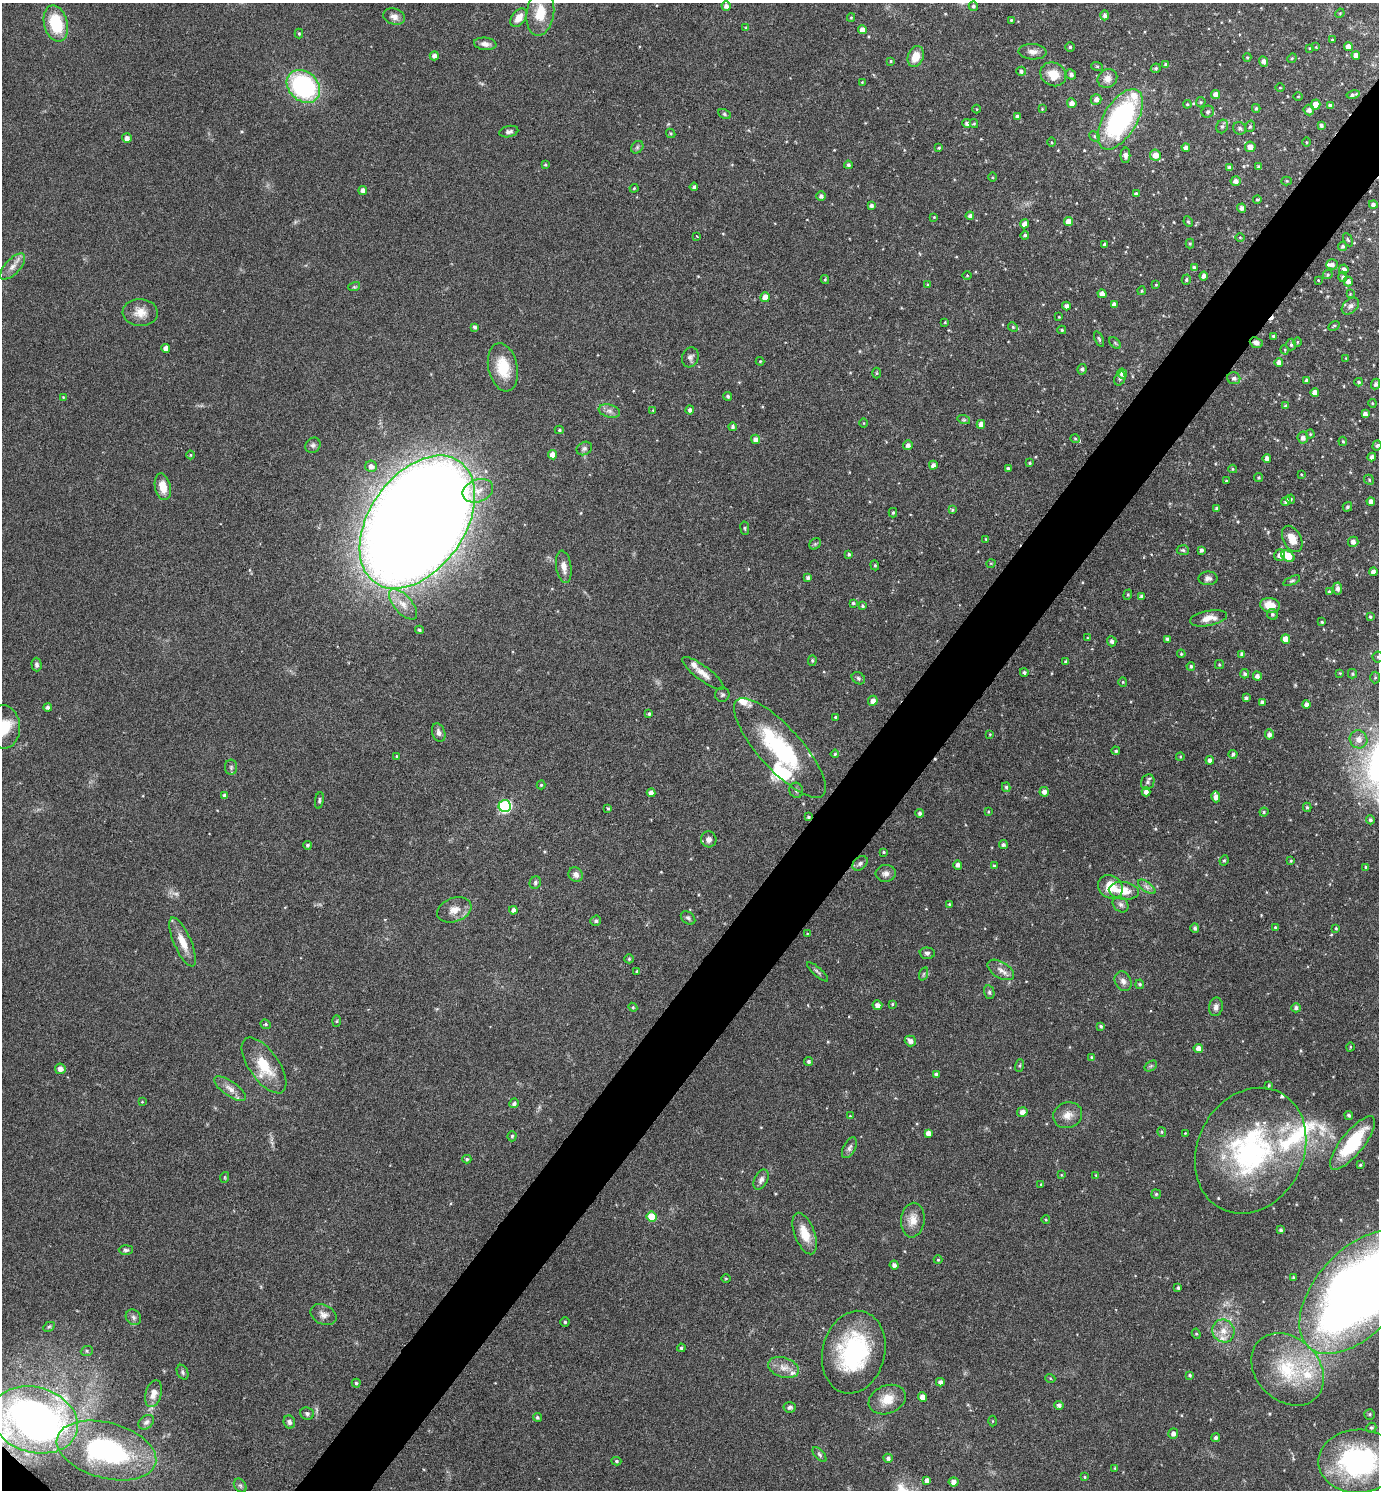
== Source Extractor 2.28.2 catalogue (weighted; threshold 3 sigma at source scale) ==
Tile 10 of 4 x 4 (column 2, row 3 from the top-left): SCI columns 1533-2909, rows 1493-2980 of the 5958 x 5955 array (HDU 1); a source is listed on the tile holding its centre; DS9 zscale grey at full resolution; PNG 1381 x 1492 px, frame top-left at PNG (2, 3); each listed source drawn as its Kron ellipse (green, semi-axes under 4 px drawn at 4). Shown black and unused: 5% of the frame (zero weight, under 4 of 8 exposures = <1% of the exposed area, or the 3 px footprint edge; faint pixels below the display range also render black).
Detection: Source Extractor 2.28.2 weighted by HDU 2 'WHT'; one run over the whole footprint, this tile lists its part. Background 0.116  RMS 0.0051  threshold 0.0209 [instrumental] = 3 sigma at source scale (4.09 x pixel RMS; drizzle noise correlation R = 1.36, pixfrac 0.8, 0.05/0.05 arcsec/px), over >= 5 px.
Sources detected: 433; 2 too faint to see at this stretch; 2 cosmic-ray / hot-pixel residue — neither listed nor drawn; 13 inside a brighter listed object's ellipse — not listed separately; the other 416 listed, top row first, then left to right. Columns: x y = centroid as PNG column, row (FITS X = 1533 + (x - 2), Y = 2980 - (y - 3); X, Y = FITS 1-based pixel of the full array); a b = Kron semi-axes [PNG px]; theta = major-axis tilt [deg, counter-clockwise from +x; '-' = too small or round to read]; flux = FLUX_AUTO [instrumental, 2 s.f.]
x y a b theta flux
726 6 5 4 - 1.8
973 6 5 4 - 1
540 13 23 13 81 11
1340 13 5 4 - 0.46
1105 15 5 4 - 1.3
394 17 11 8 -16 2.8
519 18 10 6 53 4.8
851 18 4 4 - 0.49
1011 20 3 3 - 0.47
56 24 18 11 -75 21
746 28 4 4 - 0.61
862 30 4 4 - 3.1
299 34 5 4 - 0.56
1332 40 3 3 - 0.43
485 44 11 6 -6 2.4
1070 47 4 4 - 0.79
1316 47 4 4 - 0.34
1348 47 4 4 - 3.1
1309 48 4 3 - 0.34
1033 52 14 7 -3 2.8
1356 55 4 4 - 2.1
434 56 4 4 - 2.1
916 57 11 7 69 7.2
1247 57 4 4 - 0.54
1292 58 5 4 - 0.48
891 61 4 3 - 0.51
1264 61 5 4 - 2
1165 65 4 4 - 0.98
1097 66 6 4 -18 0.64
1156 68 5 4 - 0.84
1021 71 4 4 - 1.1
1053 74 13 11 -31 7.8
1071 74 5 4 - 1.6
1107 79 10 9 - 3.3
862 82 3 3 - 0.36
303 86 18 14 -43 66
1280 88 5 3 - 0.43
1216 94 4 4 - 2.9
1353 94 6 3 13 1.4
1298 96 4 3 - 0.37
1096 99 5 5 - 1.9
1201 102 5 5 - 0.62
1072 103 5 4 - 2.5
1187 104 4 4 - 0.58
1316 105 5 5 - 4.9
1330 106 4 4 - 1.2
1256 108 4 3 - 0.83
977 109 4 3 - 0.36
1042 109 4 4 - 0.41
1309 110 5 5 - 1.9
1208 112 6 6 - 1.2
724 114 7 4 -28 0.76
1017 116 4 3 - 1.2
1120 119 34 16 59 86
967 123 4 4 - 1.5
974 123 4 4 - 0.54
1222 126 7 5 68 1
1250 126 6 4 73 0.76
1321 126 4 3 - 1.2
1240 128 7 6 - 1.2
509 132 9 5 13 1.5
671 133 5 4 - 0.59
1095 136 6 4 -43 0.86
127 138 5 5 - 2
1051 142 4 3 - 0.43
1307 142 5 3 - 0.4
637 147 7 5 46 0.94
1250 147 5 5 - 3.2
939 148 4 3 - 0.59
1186 148 4 4 - 2
1125 155 8 5 90 1.8
1155 155 5 5 - 4.1
545 165 3 3 - 0.5
848 165 4 4 - 1.1
1259 167 3 3 - 0.98
1230 168 4 4 - 1.8
992 177 4 3 - 0.48
1236 181 5 5 - 2.2
1287 181 5 4 - 0.55
694 187 4 3 - 1.1
634 188 4 4 - 0.49
363 191 4 4 - 2
1136 194 4 4 - 1.5
821 196 5 5 - 1.3
1257 199 4 3 - 0.63
1373 204 4 4 - 1.5
871 206 4 4 - 1.6
1242 208 4 4 - 1.8
970 216 4 4 - 1.6
934 217 4 4 - 0.41
1068 222 4 4 - 4
1188 222 5 4 - 0.64
1024 224 4 4 - 2.7
1025 235 4 4 - 0.95
697 236 3 2 - 0.42
1240 237 5 3 - 0.44
1348 240 7 3 -62 0.65
1104 244 3 3 - 0.66
1190 244 5 4 - 0.6
1343 246 4 4 - 0.97
1332 264 6 5 - 1.6
13 267 16 7 47 3.7
1194 268 4 4 - 1.8
1344 269 5 4 - 2.1
967 275 5 3 - 0.41
1328 275 5 4 - 0.58
1204 276 4 4 - 1.7
1343 277 5 4 - 0.98
825 279 4 4 - 0.56
1186 280 5 4 - 0.82
1318 280 4 3 - 0.36
1348 282 5 4 - 2
928 285 3 3 - 0.56
1156 285 4 4 - 0.43
354 287 6 4 17 0.61
1142 291 4 4 - 0.61
1102 294 4 4 - 2.8
1350 294 4 4 - 0.38
765 297 5 4 - 4.5
1114 304 4 4 - 1.8
1066 306 4 4 - 2.1
1350 306 10 7 43 1.7
140 312 17 13 -3 5.9
1059 317 2 2 - 0.36
945 322 4 4 - 0.43
1334 326 6 3 32 0.57
475 327 4 3 - 1.3
1013 327 5 4 - 0.61
1062 330 4 4 - 0.68
1273 336 4 3 - 0.79
1099 339 8 3 -68 0.78
1298 342 5 3 - 0.47
1115 343 7 4 -45 0.7
1256 343 7 5 -22 2.2
1291 345 6 4 87 0.94
166 348 4 4 - 2.8
1285 350 5 3 - 0.42
690 357 10 8 72 1.7
1346 358 4 3 - 0.39
760 361 4 4 - 0.42
1279 362 4 4 - 2.1
503 367 24 14 -78 14
1082 369 5 4 - 1.1
876 373 5 3 - 0.45
1122 373 5 5 - 2.5
1120 378 7 5 68 1
1234 378 6 6 - 1.6
1306 380 4 4 - 1
1359 382 4 4 - 0.8
1376 384 5 4 - 1.2
1315 393 4 4 - 2.9
728 396 4 4 - 0.9
63 397 4 3 - 0.31
1372 403 4 3 - 0.46
1285 406 4 4 - 0.92
653 410 3 3 - 0.39
690 410 4 4 - 1.5
609 411 11 6 -15 2.1
1365 414 4 4 - 2.2
964 420 6 4 -18 0.68
864 423 5 3 - 0.38
981 424 4 4 - 2.6
732 427 4 4 - 1
559 430 4 4 - 0.61
1310 434 4 4 - 0.51
1303 438 6 5 - 2
755 439 5 4 - 2.1
1075 439 5 4 - 0.62
1343 441 4 3 - 0.6
313 445 8 7 - 1.3
908 445 5 4 - 2.1
1377 446 5 4 - 0.65
584 448 8 6 30 1.5
190 455 4 3 - 0.43
553 455 5 4 - 3.4
1372 457 4 4 - 1.8
1267 459 4 4 - 1.9
1030 463 3 3 - 0.54
933 465 4 4 - 2
371 466 6 5 - 2.2
1008 468 3 3 - 0.87
1233 469 4 4 - 0.46
1301 474 4 3 - 0.37
1258 478 4 4 - 0.64
1369 480 5 4 - 0.67
1226 481 3 3 - 0.55
163 487 13 8 -77 6.5
478 491 16 11 22 5.9
1290 499 4 4 - 0.8
1286 501 5 4 - 2.1
1371 502 4 4 - 2
1347 507 5 4 - 0.96
1217 509 4 4 - 1.2
952 510 4 4 - 0.65
893 513 5 4 - 0.74
417 522 74 47 55 2300
745 528 6 3 -82 0.56
986 539 4 3 - 0.42
1292 539 14 9 -62 6.1
1353 542 5 5 - 2
815 544 6 5 - 0.74
1183 550 6 5 - 0.73
1201 550 4 3 - 1.2
849 554 4 3 - 0.89
1280 555 6 5 - 2.7
1288 556 7 5 -33 9.7
991 563 4 3 - 0.39
875 565 5 4 - 0.64
564 567 16 7 -82 3.7
1373 572 4 4 - 1.9
808 578 4 4 - 1.1
1208 578 9 7 2 1.8
1292 581 9 4 23 0.84
1338 588 6 4 -85 2
1329 592 4 4 - 0.81
1128 595 5 4 - 0.61
1141 596 4 4 - 1.2
853 603 4 4 - 0.77
403 604 19 9 -48 5.7
1270 605 10 7 -10 7.3
862 606 4 3 - 0.72
1272 614 6 5 - 0.96
1370 617 4 4 - 0.75
1208 618 19 7 11 4.9
1322 622 4 3 - 0.57
419 630 4 4 - 0.82
1087 638 4 2 - 0.35
1167 639 4 3 - 1.3
1286 639 5 4 - 5
1112 641 5 4 - 1.6
1181 654 4 3 - 0.49
1242 654 4 4 - 1.8
1378 657 5 5 - 0.71
812 660 5 4 - 0.68
1066 662 3 3 - 0.83
1219 664 4 3 - 0.62
36 665 7 5 -89 1.2
1191 666 4 3 - 0.84
1024 672 4 4 - 0.88
703 673 25 7 -37 4.2
1340 673 4 3 - 0.44
1245 674 4 4 - 1
1352 674 5 4 - 0.74
1257 676 4 4 - 1.7
858 678 7 5 -34 1
1375 678 6 5 - 0.76
1123 682 4 4 - 0.47
722 695 7 7 - 1
1246 698 4 4 - 1.3
873 701 5 4 - 2.6
1262 702 4 4 - 1.6
1306 705 4 4 - 2.1
48 707 4 4 - 1.3
649 714 3 3 - 0.86
835 717 3 3 - 0.47
3 727 22 16 -84 13
439 733 9 6 -71 1.9
990 734 3 2 - 0.36
1269 734 5 4 - 1.8
1358 739 9 8 - 3.6
780 748 64 21 -48 47
1116 751 4 4 - 0.81
835 754 4 3 - 0.52
1233 754 4 4 - 1.2
397 756 4 3 - 0.59
1180 757 4 3 - 0.44
1210 760 4 4 - 1.8
231 767 7 6 - 1.1
1148 782 8 6 61 1.3
541 785 4 4 - 0.62
1006 787 5 4 - 0.87
796 790 7 7 - 1.2
1044 792 4 4 - 2
1146 792 4 4 - 2.2
651 793 4 4 - 2.3
225 796 4 4 - 1.7
1216 797 6 4 -73 3.1
319 800 8 4 80 0.86
505 806 6 6 - 61
1307 807 4 3 - 0.8
608 808 4 3 - 0.62
988 812 3 3 - 0.44
1264 812 4 4 - 0.64
920 813 4 4 - 1.3
808 817 4 3 - 0.65
1370 820 4 4 - 1.1
709 839 8 7 - 2.1
307 845 4 4 - 0.9
1003 845 4 4 - 1.1
883 852 3 3 - 0.5
1224 860 5 4 - 0.65
1291 861 4 3 - 0.52
860 863 8 6 40 1.3
958 865 4 4 - 1.6
994 866 4 4 - 0.82
1366 867 4 3 - 0.76
886 873 10 8 5 2.4
576 874 7 7 - 2.4
535 883 6 5 - 1.1
1110 887 13 11 -40 11
1147 887 10 5 -36 1.6
1124 891 15 8 -7 6.6
949 904 4 3 - 0.61
1121 905 9 7 -44 1.6
454 910 18 12 19 5.2
513 910 4 4 - 1.6
688 918 8 5 -37 1.1
596 921 5 5 - 1.2
1195 928 5 4 - 1.2
1276 928 4 4 - 0.81
1336 928 4 3 - 0.54
807 934 4 4 - 0.4
183 942 26 8 -66 7.1
927 953 7 6 - 1.3
629 959 5 4 - 0.56
1001 970 14 8 -32 3.1
637 971 3 3 - 0.46
818 972 13 4 -42 1.1
923 974 7 4 70 0.73
1123 981 10 8 -61 2.3
1140 984 5 4 - 0.71
989 992 7 5 -76 0.9
892 1004 3 3 - 0.51
877 1005 5 4 - 2.4
633 1007 4 4 - 0.59
1216 1007 9 7 80 2.1
1296 1008 5 4 - 1.3
336 1021 6 4 88 0.56
266 1024 5 4 - 0.67
1101 1026 4 4 - 0.76
910 1041 5 5 - 2.3
1350 1047 4 3 - 0.38
1198 1048 5 4 - 2.5
1091 1057 4 3 - 0.52
808 1061 5 4 - 1
264 1065 32 15 -55 15
1020 1066 6 3 71 0.56
1151 1066 7 4 34 0.9
60 1069 5 5 - 2.6
936 1074 4 4 - 0.93
1269 1085 3 2 - 0.57
230 1089 18 7 -35 3.7
142 1102 3 3 - 0.34
514 1103 5 4 - 1.2
1022 1112 5 4 - 2.6
1068 1115 15 12 23 4.6
1349 1115 4 4 - 0.97
850 1116 3 3 - 0.42
1162 1132 4 4 - 0.6
928 1133 4 4 - 2.3
1185 1133 2 2 - 0.29
512 1136 5 4 - 0.76
1352 1143 33 11 51 26
849 1148 11 6 62 1.6
1251 1151 65 53 63 97
467 1159 4 4 - 0.74
1360 1165 3 3 - 0.56
1061 1175 4 3 - 0.4
1096 1175 4 3 - 0.52
225 1177 5 3 - 0.45
761 1180 11 6 64 2.2
1041 1184 4 4 - 0.5
1156 1194 5 5 - 0.68
651 1217 5 5 - 12
913 1220 17 11 82 5.7
1046 1220 4 3 - 0.37
1281 1230 3 3 - 0.85
805 1234 22 10 -69 8.3
126 1250 7 5 1 0.97
938 1260 4 4 - 0.5
894 1265 4 4 - 1.7
1293 1277 3 2 - 0.52
726 1278 5 3 - 0.49
1178 1288 3 3 - 0.77
1357 1292 73 42 48 540
323 1315 13 9 -25 3
133 1317 8 7 - 1.7
565 1322 4 4 - 0.55
49 1327 6 4 28 0.75
1223 1331 12 11 - 4.8
1196 1334 5 4 - 0.62
681 1348 4 4 - 0.85
87 1351 6 5 - 0.85
854 1352 42 31 77 53
784 1368 16 10 -18 4.7
1288 1369 40 31 -44 34
182 1372 8 5 -65 0.97
1190 1375 4 4 - 0.7
1050 1378 5 3 - 0.43
940 1382 4 4 - 1.9
356 1383 4 4 - 0.77
154 1394 13 8 74 3.9
923 1397 5 4 - 3.7
887 1400 19 14 22 8.1
1059 1405 4 4 - 1.4
790 1407 6 5 - 1.1
307 1413 7 6 - 1.2
1370 1414 5 5 - 0.82
537 1417 4 4 - 0.81
35 1420 44 32 -16 250
993 1421 5 3 - 0.4
146 1422 9 6 39 1.3
289 1422 6 5 - 1.5
1371 1428 5 5 - 0.87
1173 1434 5 5 - 1.8
1216 1438 4 4 - 1.1
106 1450 51 28 -15 85
819 1455 9 4 -49 1.1
888 1458 4 4 - 1.3
616 1461 5 4 - 0.74
1359 1461 40 32 1 75
1115 1468 4 4 - 0.47
1085 1477 4 3 - 0.53
927 1480 4 4 - 2
954 1482 5 4 - 2.6
240 1485 7 5 -53 1.1
Overlapping masked pixels (flux is a lower limit): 2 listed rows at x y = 1256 343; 808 817
Isophote crosses this tile's border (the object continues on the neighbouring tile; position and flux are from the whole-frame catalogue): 4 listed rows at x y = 1378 657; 3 727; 1357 1292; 35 1420